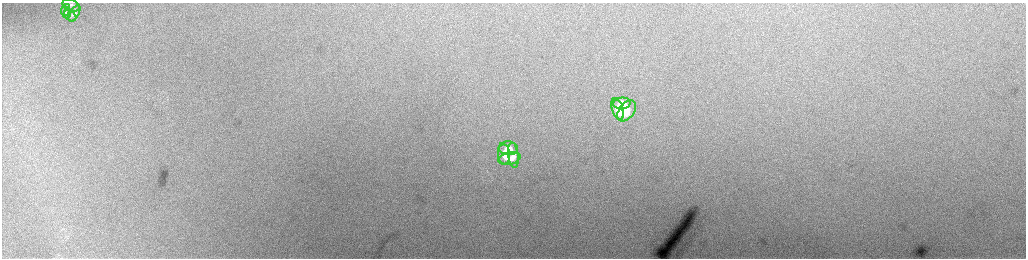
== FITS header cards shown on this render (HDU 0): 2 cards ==
NAXIS1  =                 2048 /fastest changing axis
NAXIS2  =                  512 /next to fastest changing axis

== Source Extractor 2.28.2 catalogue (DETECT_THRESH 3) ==
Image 2048 x 512 px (HDU 0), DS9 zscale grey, zoomed out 1/2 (1 PNG px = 2 x 2 image px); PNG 1028 x 260 px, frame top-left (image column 1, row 511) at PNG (2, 3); each listed source drawn as its Kron ellipse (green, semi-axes under 4 px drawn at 4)
Background 223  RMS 3.6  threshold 10.7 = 3 sigma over >= 5 px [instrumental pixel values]
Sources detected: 12; all 12 listed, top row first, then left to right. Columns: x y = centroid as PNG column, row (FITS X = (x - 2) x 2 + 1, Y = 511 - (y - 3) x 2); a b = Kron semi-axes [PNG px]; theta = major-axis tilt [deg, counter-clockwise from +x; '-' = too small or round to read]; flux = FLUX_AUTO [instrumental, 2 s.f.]
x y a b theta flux
71 5 9 5 -21 2000
65 10 6 4 71 1200
66 12 6 4 -61 1500
74 13 9 4 59 2200
70 16 7 5 -38 1300
622 103 8 6 6 14000
618 109 11 5 -70 13000
627 111 12 7 54 19000
508 148 9 7 -4 8700
504 154 10 6 -85 9100
513 155 13 5 -84 8300
509 158 11 6 13 8700